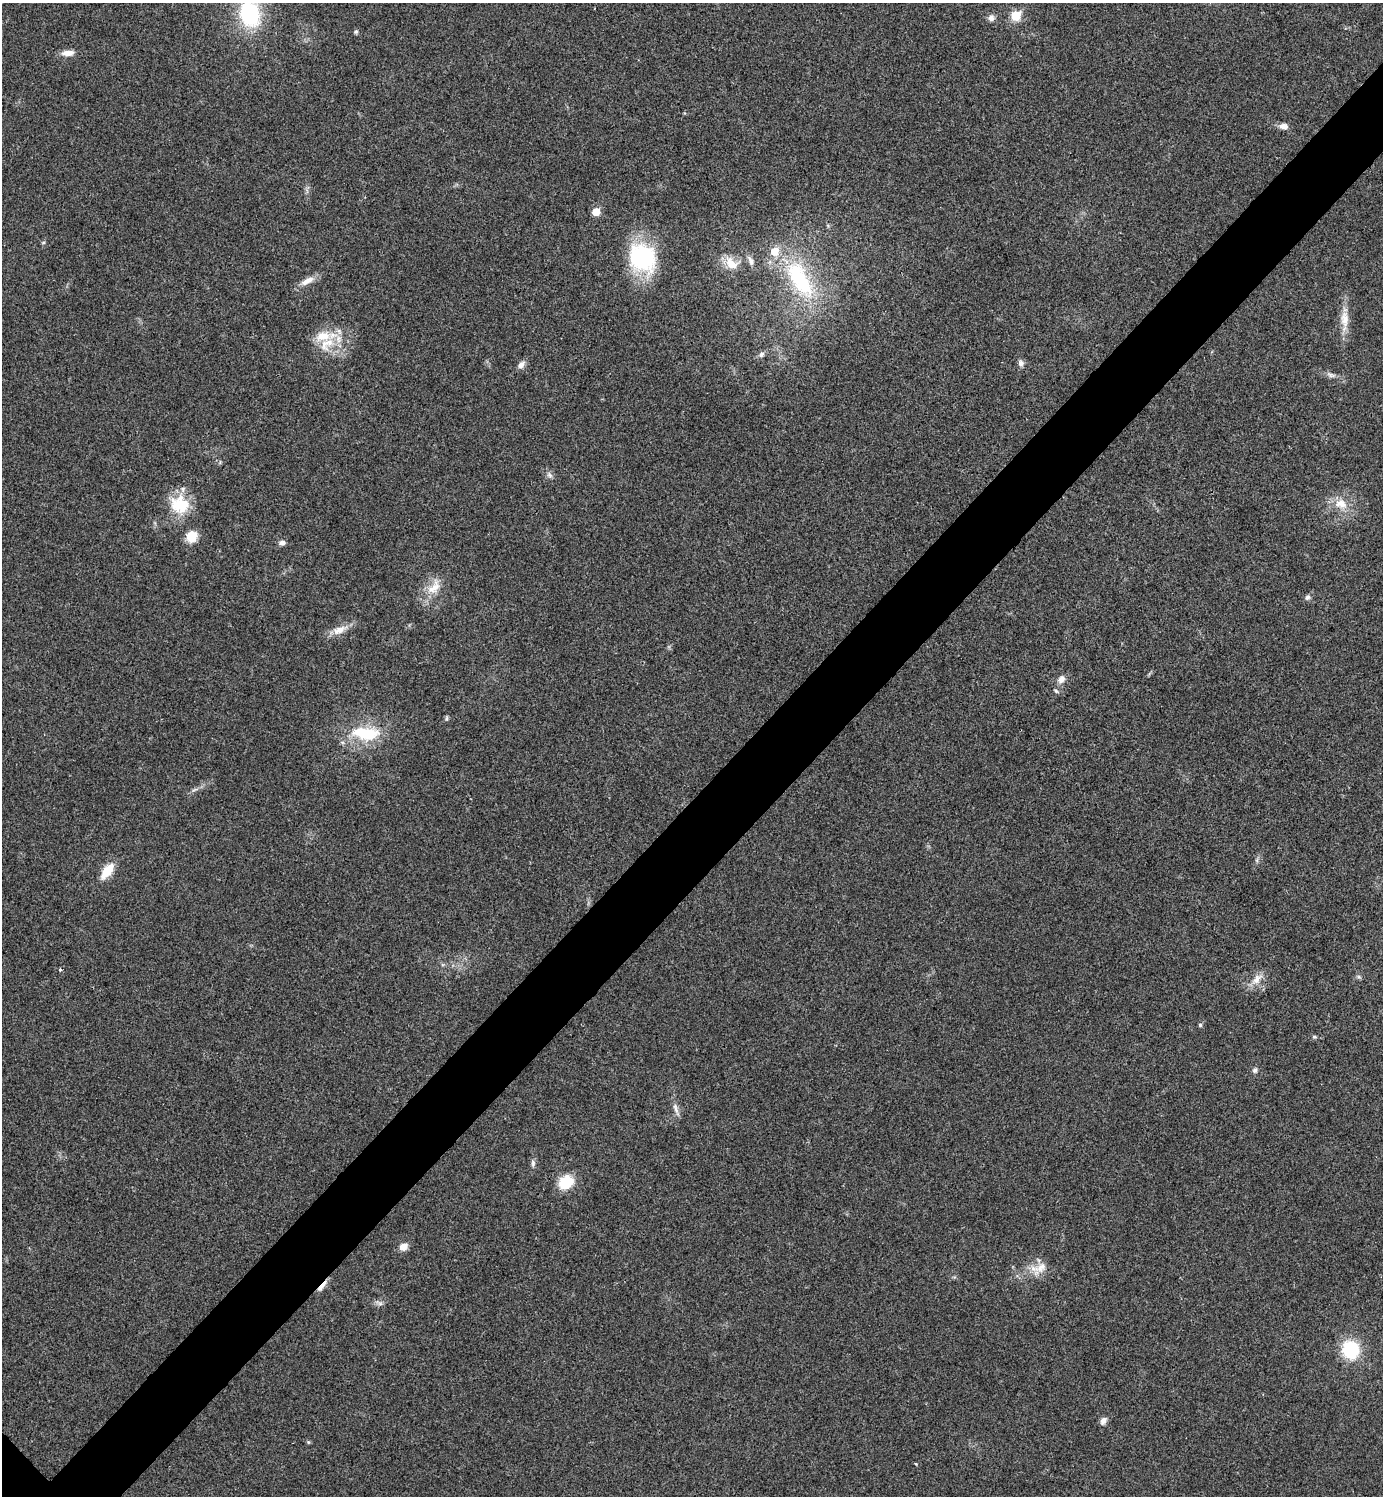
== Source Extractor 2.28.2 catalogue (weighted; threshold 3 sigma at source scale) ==
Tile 10 of 4 x 4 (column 2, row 3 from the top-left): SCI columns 1541-2921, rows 1501-2994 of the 5985 x 5985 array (HDU 1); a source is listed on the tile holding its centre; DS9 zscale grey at full resolution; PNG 1385 x 1498 px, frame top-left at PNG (2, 3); no overlay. Shown black and unused: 6% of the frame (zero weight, under 3 of 4 exposures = <1% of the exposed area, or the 3 px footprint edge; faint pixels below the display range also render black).
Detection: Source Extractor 2.28.2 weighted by HDU 2 'WHT'; one run over the whole footprint, this tile lists its part. Background 0.0204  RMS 0.004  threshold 0.0181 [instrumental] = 3 sigma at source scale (4.5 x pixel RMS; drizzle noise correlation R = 1.50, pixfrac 1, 0.05/0.05 arcsec/px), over >= 5 px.
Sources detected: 48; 1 cosmic-ray / hot-pixel residue — not listed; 2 inside a brighter listed object's ellipse — not listed separately; the other 45 listed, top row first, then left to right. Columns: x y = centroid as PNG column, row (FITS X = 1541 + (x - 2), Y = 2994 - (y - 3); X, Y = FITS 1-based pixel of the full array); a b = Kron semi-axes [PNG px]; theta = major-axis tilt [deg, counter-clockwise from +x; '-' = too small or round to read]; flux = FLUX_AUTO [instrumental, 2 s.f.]
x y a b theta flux
250 14 22 17 -75 36
1016 16 6 5 - 16
991 18 8 8 - 1.6
356 32 5 5 - 0.81
68 53 15 7 4 3.2
1283 126 11 7 -4 2.2
596 212 6 5 - 7.1
642 257 24 21 -42 51
750 261 15 6 -66 1.9
730 263 18 12 -72 5.6
799 279 63 26 -59 40
306 281 15 8 35 3.2
1344 319 24 11 -88 5.8
326 344 26 15 40 10
761 354 8 6 48 1.2
1021 363 8 7 - 1.5
521 365 11 7 52 1.9
1331 375 11 5 -18 1.5
550 475 8 6 -46 1.2
1341 504 18 12 -24 6.4
180 505 25 22 -17 14
192 536 12 11 - 6.5
282 543 8 6 7 1.4
434 587 25 13 48 7.1
1307 597 8 6 43 1.1
339 630 21 10 25 4.4
1061 679 11 8 55 2.3
1056 691 7 4 -41 0.66
447 718 6 4 88 0.63
366 733 39 17 -5 18
107 871 16 8 52 8.8
1257 979 15 8 56 3.5
1200 1025 5 4 - 0.57
1314 1037 6 3 18 0.51
1255 1070 7 6 - 1
676 1109 21 5 -72 2
533 1163 9 5 81 1.1
566 1182 14 11 34 12
403 1247 10 8 27 3.1
1041 1267 19 12 34 5.2
322 1286 19 4 49 2.5
380 1303 7 5 0 1
1351 1350 20 18 -67 18
1103 1421 9 6 55 1.8
308 1442 5 4 - 0.47
Overlapping masked pixels (flux is a lower limit): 1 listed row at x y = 322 1286
Isophote crosses this tile's border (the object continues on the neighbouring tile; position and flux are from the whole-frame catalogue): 1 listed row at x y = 250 14